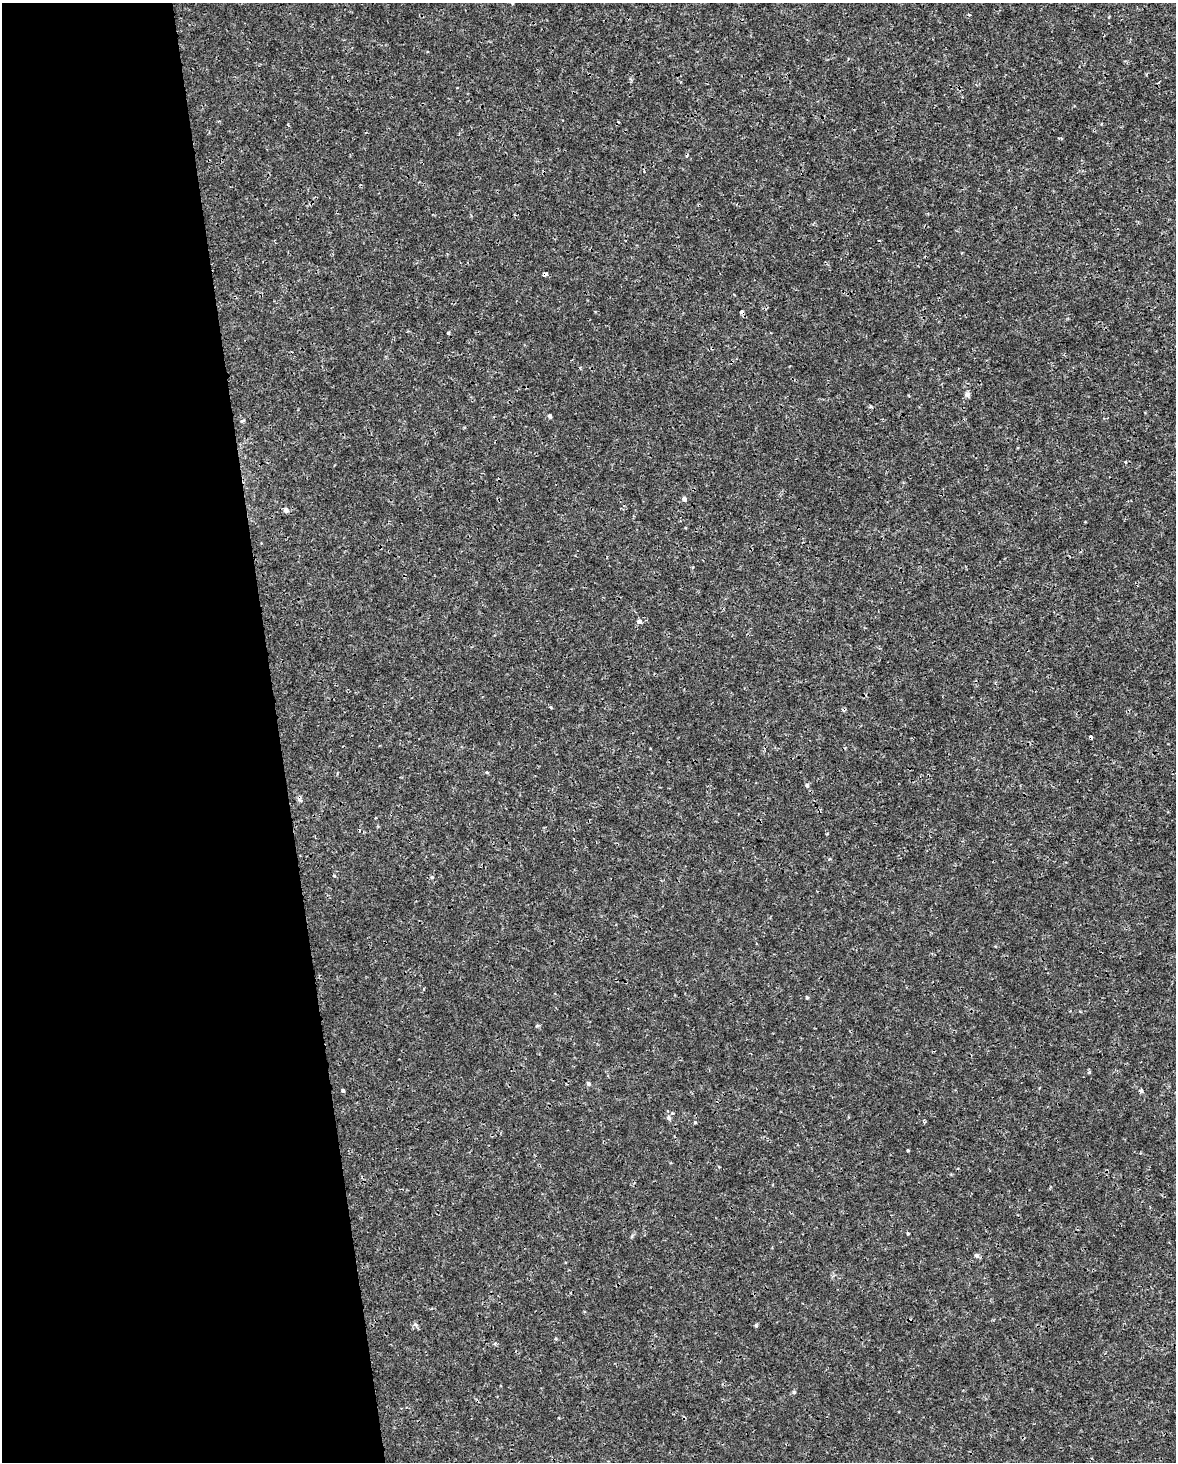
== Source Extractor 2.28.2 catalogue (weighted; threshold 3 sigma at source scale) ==
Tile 5 of 4 x 3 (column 1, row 2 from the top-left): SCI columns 1-1174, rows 1519-2978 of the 4694 x 4454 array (HDU 1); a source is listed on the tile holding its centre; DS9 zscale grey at full resolution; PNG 1178 x 1464 px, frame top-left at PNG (2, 3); no overlay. Shown black and unused: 24% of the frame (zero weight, under 3 of 4 exposures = <1% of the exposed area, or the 3 px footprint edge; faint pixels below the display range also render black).
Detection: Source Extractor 2.28.2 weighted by HDU 2 'WHT'; one run over the whole footprint, this tile lists its part. Background 5.86e-04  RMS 8.8e-04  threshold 0.00397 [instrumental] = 3 sigma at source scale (4.5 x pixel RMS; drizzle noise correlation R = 1.50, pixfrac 1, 0.0396/0.0396 arcsec/px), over >= 5 px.
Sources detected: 31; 7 cosmic-ray / hot-pixel residue — not listed; the other 24 listed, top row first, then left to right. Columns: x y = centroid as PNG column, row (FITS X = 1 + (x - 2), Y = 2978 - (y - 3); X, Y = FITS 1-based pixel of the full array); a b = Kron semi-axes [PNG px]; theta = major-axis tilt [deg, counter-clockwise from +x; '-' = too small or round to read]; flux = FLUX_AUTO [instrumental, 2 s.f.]
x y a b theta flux
545 274 5 3 - 0.33
742 312 4 3 - 0.33
448 333 4 3 - 0.1
967 394 7 6 - 0.22
550 416 5 4 - 0.21
1125 462 4 3 - 0.078
684 499 5 5 - 0.29
286 510 6 6 - 0.3
639 621 6 5 - 0.25
550 707 4 3 - 0.091
807 785 6 5 - 0.18
334 876 5 3 - 0.075
423 989 4 2 - 0.078
807 997 5 4 - 0.11
588 1083 6 5 - 0.16
343 1091 5 3 - 0.13
1141 1091 5 4 - 0.22
668 1117 6 6 - 0.22
695 1122 4 4 - 0.075
908 1150 3 3 - 0.075
908 1233 3 3 - 0.089
976 1255 6 5 - 0.23
415 1324 6 4 -46 0.17
756 1325 4 3 - 0.15
Overlapping masked pixels (flux is a lower limit): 2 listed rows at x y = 545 274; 742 312